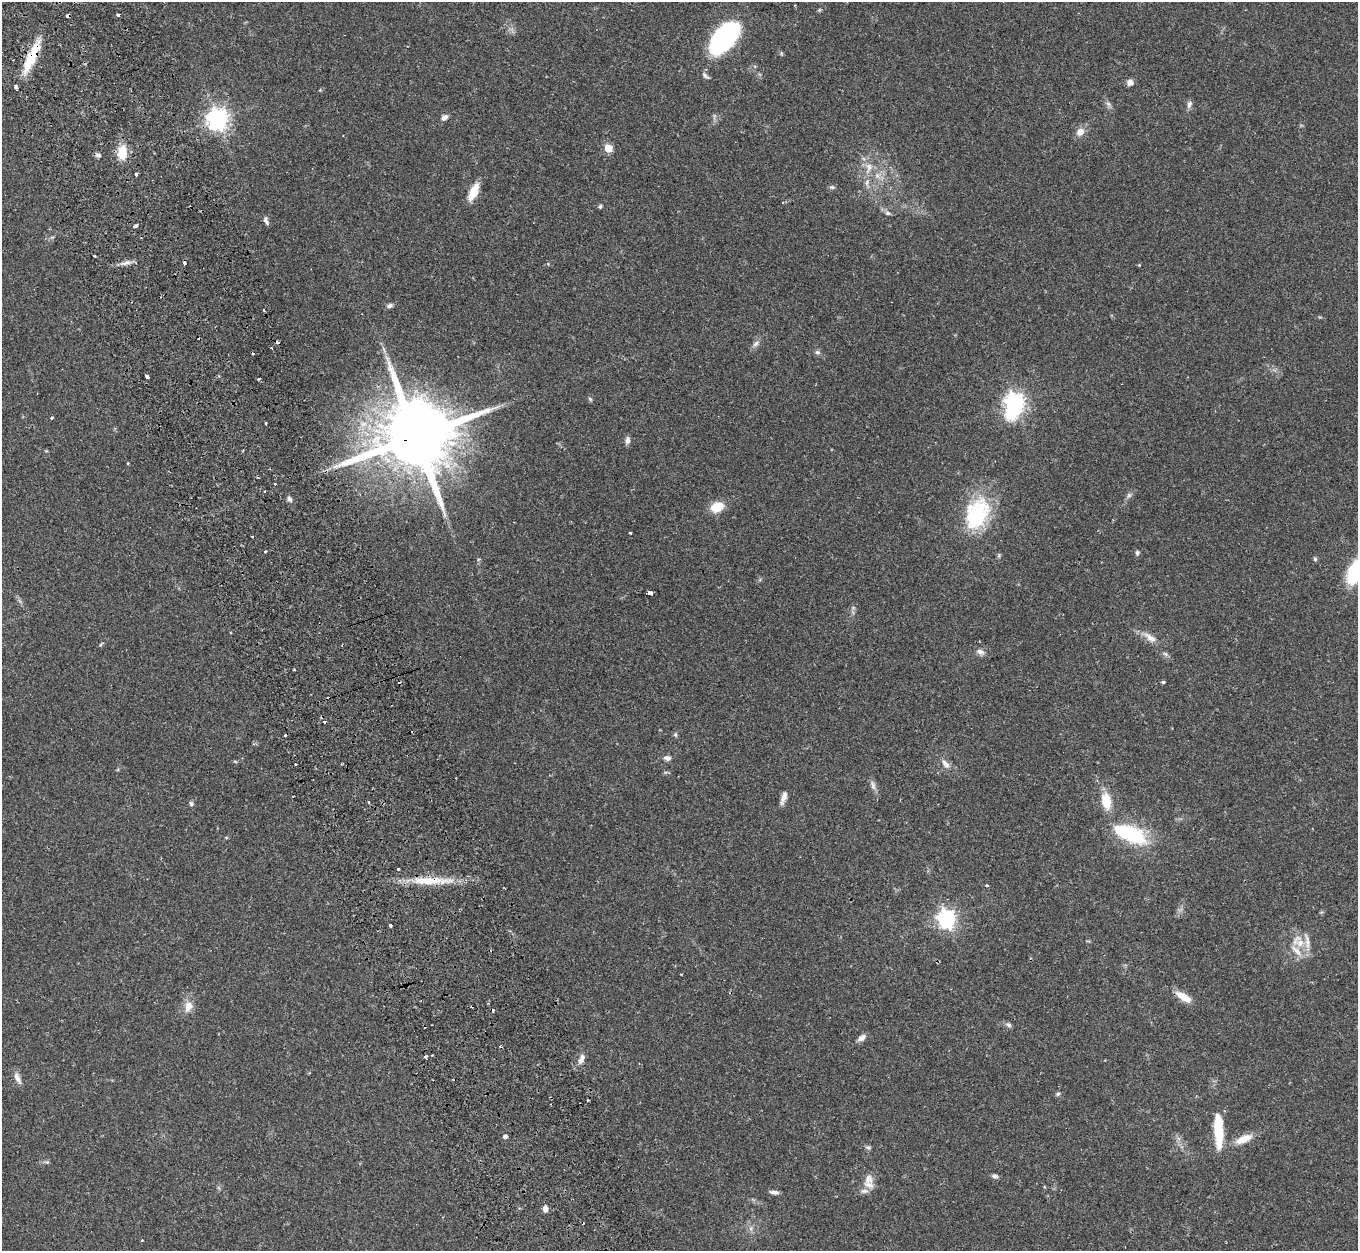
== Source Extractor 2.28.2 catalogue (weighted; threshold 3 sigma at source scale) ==
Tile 11 of 4 x 4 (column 3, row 3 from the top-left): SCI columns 2786-4141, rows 1433-2681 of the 5572 x 5527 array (HDU 1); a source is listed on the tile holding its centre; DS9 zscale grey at full resolution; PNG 1360 x 1253 px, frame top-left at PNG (2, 2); no overlay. Shown black and unused: <1% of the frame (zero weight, under 2 of 3 exposures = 4% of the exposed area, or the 3 px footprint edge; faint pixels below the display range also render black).
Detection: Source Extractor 2.28.2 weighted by HDU 2 'WHT'; one run over the whole footprint, this tile lists its part. Background 0.082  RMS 0.0059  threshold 0.0265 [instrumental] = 3 sigma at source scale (4.5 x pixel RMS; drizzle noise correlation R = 1.50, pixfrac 1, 0.05/0.05 arcsec/px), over >= 5 px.
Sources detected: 112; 2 inside a brighter object's white glare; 10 cosmic-ray / hot-pixel residue — not listed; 5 inside a brighter listed object's ellipse — not listed separately; the other 95 listed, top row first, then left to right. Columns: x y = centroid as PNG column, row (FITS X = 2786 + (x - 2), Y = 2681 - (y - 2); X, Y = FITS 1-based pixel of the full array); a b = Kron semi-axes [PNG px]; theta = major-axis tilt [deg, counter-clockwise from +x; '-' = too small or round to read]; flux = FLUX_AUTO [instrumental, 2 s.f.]
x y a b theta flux
819 10 6 4 44 0.65
118 15 3 3 - 1.6
68 16 4 3 - 2.3
725 37 34 19 50 82
781 53 6 4 -72 0.7
31 58 41 10 66 19
705 76 11 5 -42 1.6
1130 82 8 7 - 2.7
320 90 4 4 - 0.52
1108 104 7 6 - 1.5
1189 104 10 6 73 2
444 117 10 6 34 2.2
217 119 8 7 - 370
1080 132 10 9 - 4.5
608 148 5 5 - 15
122 152 15 10 83 11
98 155 8 5 -15 1.5
869 168 17 9 80 6.6
136 174 4 3 - 3.6
877 176 8 6 -69 2.5
832 187 8 5 -8 1.1
474 192 14 7 65 15
600 206 5 5 - 0.92
887 213 8 5 -15 1.4
266 221 11 5 -71 1.8
135 226 4 3 - 3.4
94 256 3 2 - 0.67
125 263 15 5 13 3
185 263 4 3 - 2.8
389 306 7 5 42 1.5
756 344 10 6 45 2.1
817 352 7 5 -14 1.4
219 376 4 3 - 0.76
147 377 4 3 - 4.8
259 379 3 3 - 1.3
590 399 6 4 -46 0.85
1014 402 7 7 - 290
52 418 4 3 - 0.56
266 423 4 2 - 0.46
416 437 23 18 18 7600
627 440 11 6 86 2
265 491 3 2 - 0.38
1129 495 7 6 - 1.4
289 499 8 6 -69 1.7
717 507 13 9 21 12
977 514 43 29 67 42
630 533 3 2 - 0.61
252 536 2 2 - 0.74
265 552 3 3 - 0.64
1137 553 7 6 - 1.2
999 555 6 4 72 0.83
1315 559 6 5 - 0.89
1355 572 28 14 67 31
650 593 4 3 - 10
1150 638 19 8 -36 5.2
101 644 6 3 59 0.72
980 652 11 7 -25 2.4
1163 682 4 3 - 0.97
324 722 3 3 - 3.6
675 734 7 5 90 0.96
285 735 3 3 - 1.5
667 758 10 6 -16 2.1
235 761 6 3 -20 0.59
295 764 3 2 - 1.2
945 764 15 7 -52 3.5
873 785 14 6 -79 2.4
783 797 15 6 71 3.5
1106 801 18 10 -80 12
369 802 3 3 - 1.1
191 804 6 5 - 1.4
1130 833 35 14 -23 47
398 869 3 3 - 0.88
428 881 45 10 0 18
987 886 3 3 - 0.79
946 919 7 7 - 240
390 925 3 3 - 1.6
1300 943 12 11 - 7
1183 997 20 8 -32 8.2
188 1006 16 10 70 5.6
1009 1025 7 6 - 1.5
862 1038 11 7 33 2.9
432 1055 2 2 - 0.61
426 1057 3 3 - 2.2
581 1059 15 7 73 3.4
17 1078 15 7 -65 3.6
1058 1094 6 5 - 0.96
1219 1132 27 9 -86 24
505 1136 4 4 - 1.9
1244 1139 22 9 23 8.3
868 1148 7 6 - 1.2
995 1176 8 5 -13 1.5
869 1179 15 12 -89 5.7
774 1192 11 4 -8 2
545 1209 7 6 - 2.7
142 1240 3 3 - 0.56
Overlapping masked pixels (flux is a lower limit): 5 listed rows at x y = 68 16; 31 58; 185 263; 416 437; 428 881
Isophote crosses this tile's border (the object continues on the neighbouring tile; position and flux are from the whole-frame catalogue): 1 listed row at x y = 1355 572